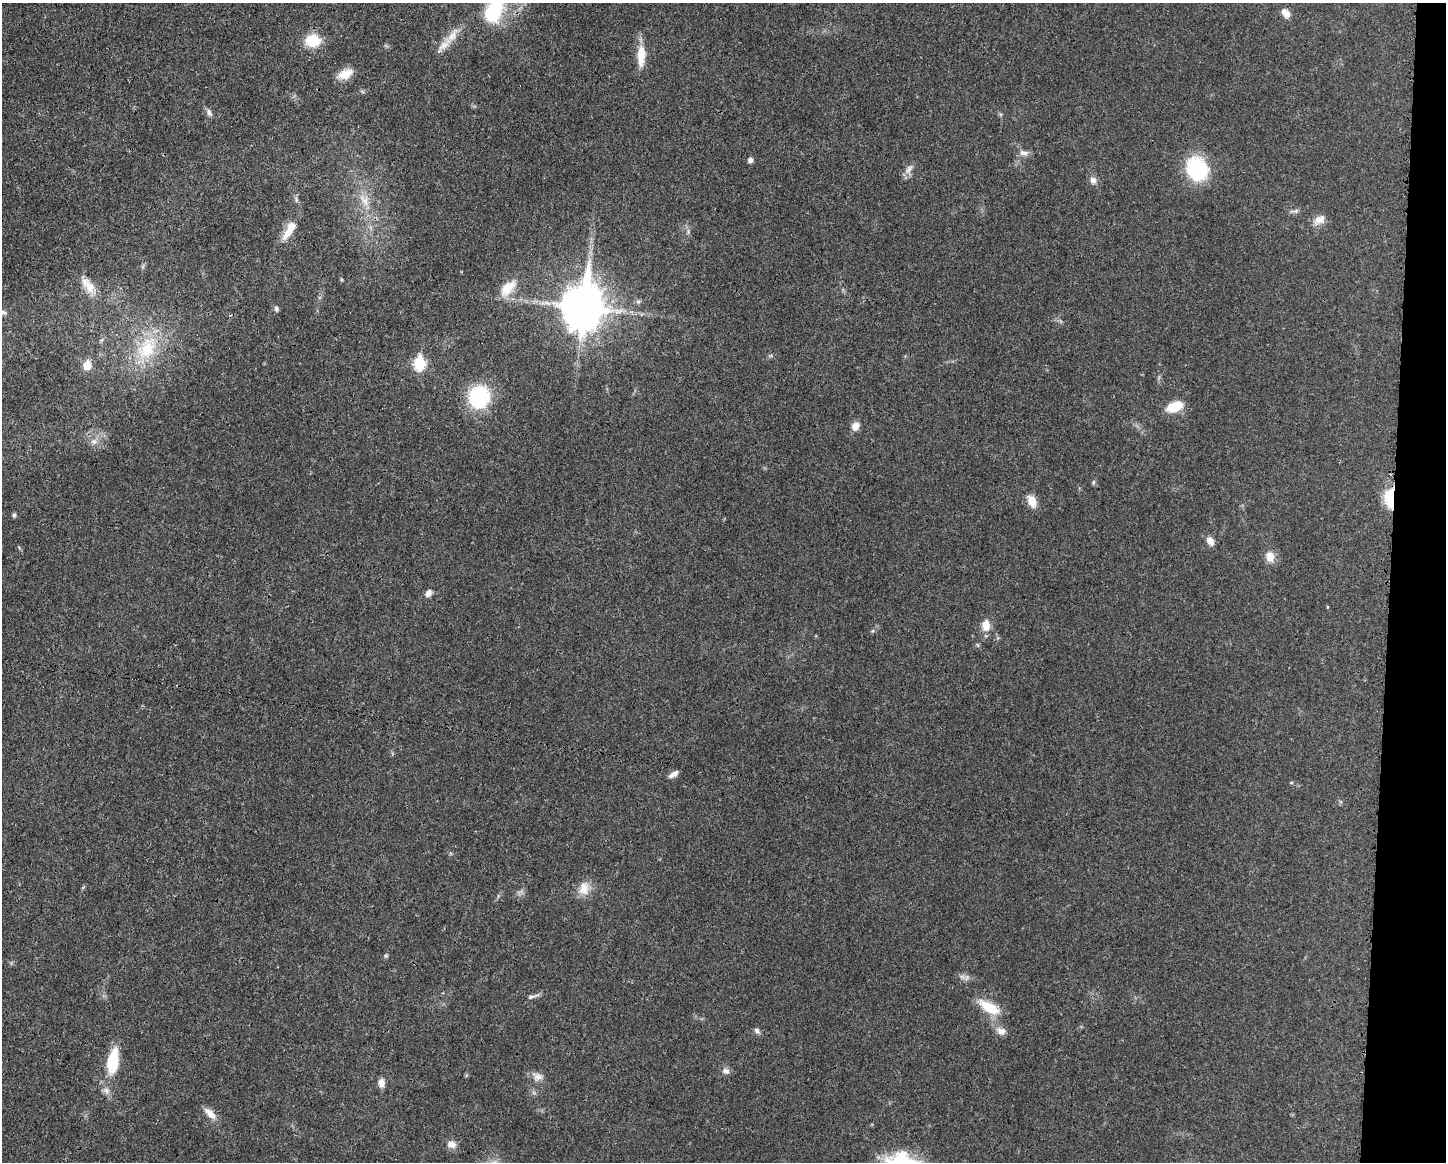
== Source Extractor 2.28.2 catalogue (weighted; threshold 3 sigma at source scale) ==
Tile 6 of 3 x 4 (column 3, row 2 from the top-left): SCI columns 3006-4449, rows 2325-3484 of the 4680 x 4647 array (HDU 1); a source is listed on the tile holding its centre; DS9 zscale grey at full resolution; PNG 1448 x 1164 px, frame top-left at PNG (2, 3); no overlay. Shown black and unused: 4% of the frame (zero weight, under 3 of 4 exposures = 1% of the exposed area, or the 3 px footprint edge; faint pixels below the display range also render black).
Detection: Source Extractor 2.28.2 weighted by HDU 2 'WHT'; one run over the whole footprint, this tile lists its part. Background 0.021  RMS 0.0023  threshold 0.0103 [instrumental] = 3 sigma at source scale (4.5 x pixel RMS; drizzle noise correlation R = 1.50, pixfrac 1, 0.05/0.05 arcsec/px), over >= 5 px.
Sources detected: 54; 1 inside a brighter listed object's ellipse — not listed separately; the other 53 listed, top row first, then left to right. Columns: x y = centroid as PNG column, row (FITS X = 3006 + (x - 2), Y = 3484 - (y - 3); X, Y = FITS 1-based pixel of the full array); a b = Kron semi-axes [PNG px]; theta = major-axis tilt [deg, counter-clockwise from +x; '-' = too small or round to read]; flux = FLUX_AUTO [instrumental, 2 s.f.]
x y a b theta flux
494 11 40 22 64 16
1286 13 11 8 -50 2
452 36 25 11 55 3.3
312 41 13 11 4 7.9
641 56 27 10 88 4.4
345 74 18 10 22 3.5
209 113 11 6 -69 0.82
1024 153 14 7 -9 1.2
750 160 6 5 - 0.84
909 169 17 8 60 1.4
1197 169 24 21 -64 17
1093 180 9 8 - 1.3
296 200 9 4 -81 0.51
364 200 21 10 -57 3.2
1294 211 15 5 9 0.71
1319 220 17 11 27 2
289 230 28 10 58 3.7
688 232 7 6 - 0.59
90 287 21 13 -67 3.5
508 288 26 13 45 4.3
638 302 6 6 - 0.49
583 306 16 12 83 800
276 309 7 6 - 0.55
3 312 7 5 -17 0.55
147 348 41 26 58 14
419 363 8 6 83 20
87 365 6 6 - 5.5
479 397 21 19 74 19
1175 406 18 10 18 5.5
856 426 10 8 57 1.8
94 441 10 8 0 1.3
1093 482 7 5 70 0.38
1389 498 26 12 -89 7.1
1032 501 12 8 -68 3.2
14 515 6 5 - 0.43
1210 541 10 7 -56 1.8
1270 556 14 10 -77 2.4
428 593 9 6 52 1.2
986 626 15 11 89 2.6
872 631 6 4 70 0.3
673 774 13 6 31 1.2
584 888 20 14 77 3.2
386 956 6 5 - 0.36
532 996 17 5 15 0.87
989 1007 25 11 -29 6.6
757 1031 9 6 -49 0.73
1001 1031 13 10 -16 1.6
113 1062 29 12 81 10
726 1071 10 8 -21 1.1
537 1076 16 10 -17 1.7
381 1083 9 7 -87 1.6
210 1114 19 8 -43 2.1
451 1144 10 9 - 1.6
Overlapping masked pixels (flux is a lower limit): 2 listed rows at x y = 494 11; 1389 498
Isophote crosses this tile's border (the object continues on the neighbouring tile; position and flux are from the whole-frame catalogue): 1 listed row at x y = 494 11